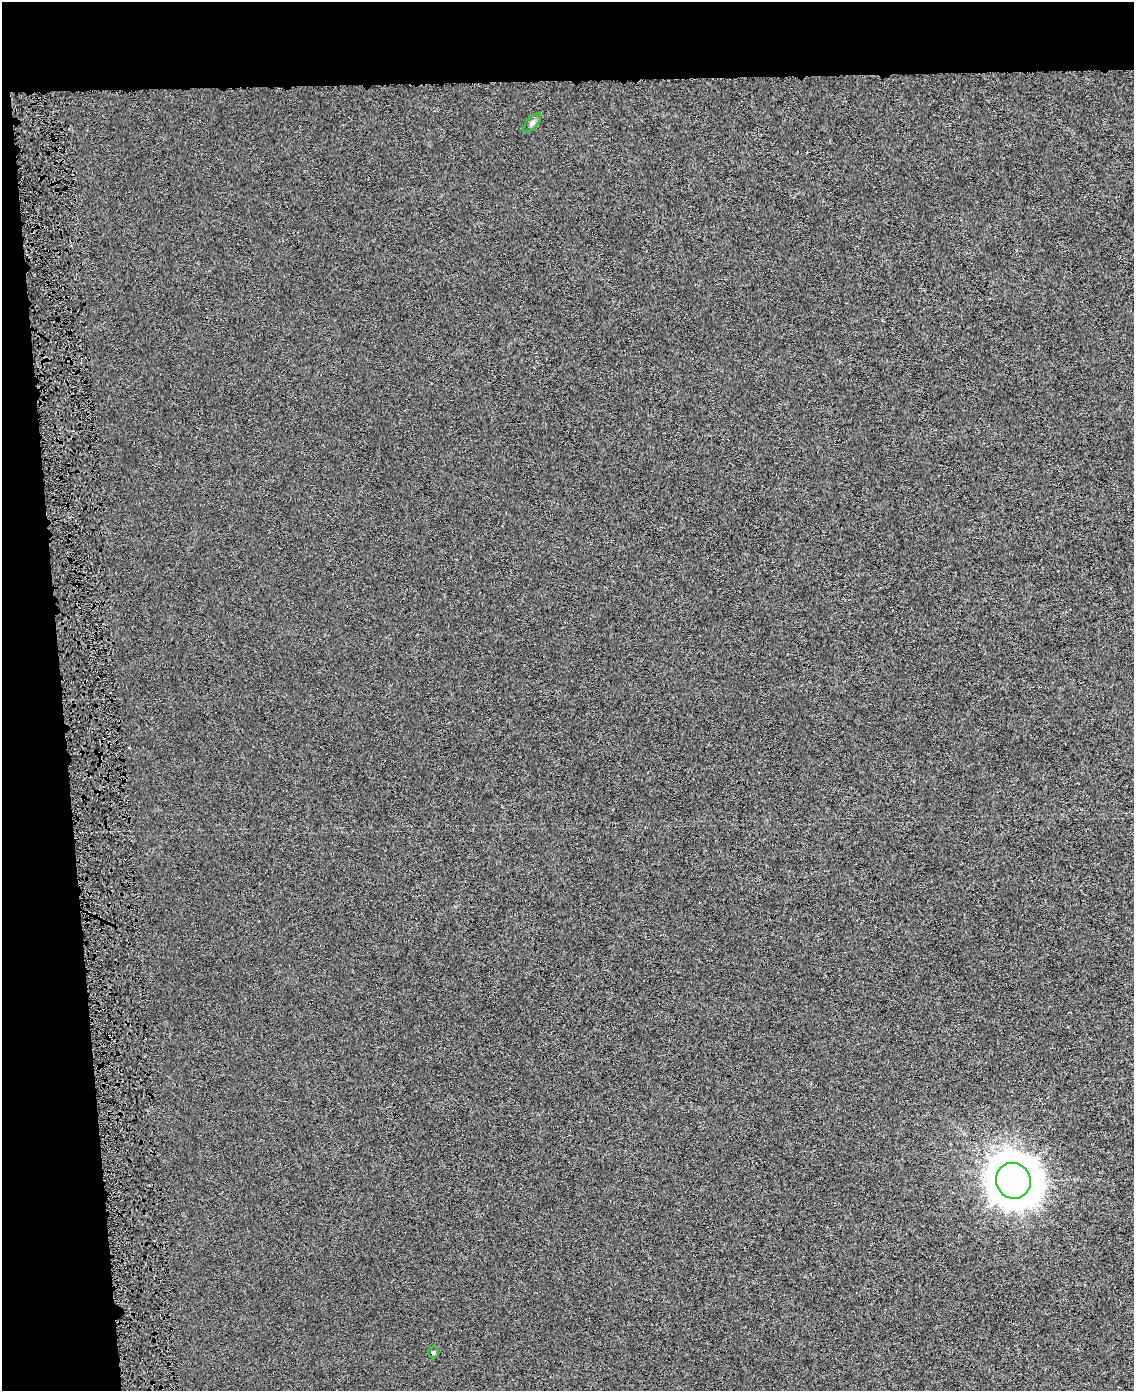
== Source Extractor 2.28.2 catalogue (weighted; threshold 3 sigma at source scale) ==
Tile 1 of 4 x 3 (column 1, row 1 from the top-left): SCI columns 27-1158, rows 2822-4210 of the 4580 x 4213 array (HDU 1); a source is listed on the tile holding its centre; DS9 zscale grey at full resolution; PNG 1136 x 1393 px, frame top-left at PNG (2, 2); each listed source drawn as its Kron ellipse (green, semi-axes under 4 px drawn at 4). Shown black and unused: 11% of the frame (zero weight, under 4 of 8 exposures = <1% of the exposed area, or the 3 px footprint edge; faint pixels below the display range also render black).
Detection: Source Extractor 2.28.2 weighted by HDU 2 'WHT'; one run over the whole footprint, this tile lists its part. Background 6.73e-05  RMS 0.0013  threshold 0.00551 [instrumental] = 3 sigma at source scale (4.09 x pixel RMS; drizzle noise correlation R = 1.36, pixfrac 0.8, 0.0396/0.0396 arcsec/px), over >= 5 px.
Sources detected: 3; all 3 listed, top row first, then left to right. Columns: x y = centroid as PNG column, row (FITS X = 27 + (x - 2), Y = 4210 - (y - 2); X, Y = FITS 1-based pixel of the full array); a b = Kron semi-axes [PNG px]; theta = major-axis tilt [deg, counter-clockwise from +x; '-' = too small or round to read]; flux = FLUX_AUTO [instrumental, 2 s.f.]
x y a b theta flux
532 123 12 5 48 0.37
1013 1181 18 17 - 490
433 1352 6 5 - 0.19